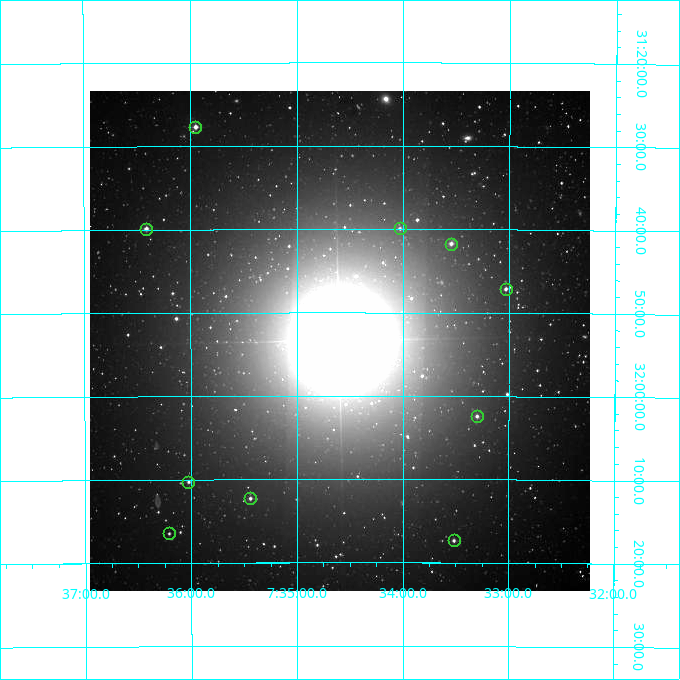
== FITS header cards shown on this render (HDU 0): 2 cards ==
NAXIS1  =                  500
NAXIS2  =                  500

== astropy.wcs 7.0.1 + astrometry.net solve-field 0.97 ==
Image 500 x 500 px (HDU 0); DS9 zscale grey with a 90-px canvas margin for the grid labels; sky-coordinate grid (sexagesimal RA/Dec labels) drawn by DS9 from the SOLVED WCS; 10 Tycho-2 reference stars matched to detected sources circled (green)
Header WCS: none
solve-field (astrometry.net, Tycho-2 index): SOLVED blind (the file carries no WCS)
Solved WCS: RA---TAN-SIP/DEC--TAN-SIP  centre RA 07:34:36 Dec +31:53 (113.65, +31.89 deg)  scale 7.2 arcsec/px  FOV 60.0' x 60.0'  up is -180 deg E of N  parity flipped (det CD > 0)
(file carries no celestial WCS; the grid is the blind solution)
Tycho-2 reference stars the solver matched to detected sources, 10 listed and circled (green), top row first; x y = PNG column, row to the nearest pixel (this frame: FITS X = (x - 90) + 1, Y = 500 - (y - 91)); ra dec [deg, ICRS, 3 dp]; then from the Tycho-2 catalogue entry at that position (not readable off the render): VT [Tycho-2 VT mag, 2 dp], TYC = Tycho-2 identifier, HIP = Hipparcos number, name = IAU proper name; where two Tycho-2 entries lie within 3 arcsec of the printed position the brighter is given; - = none
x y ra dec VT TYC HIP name
195 127 113.987 +31.461 8.59 2453-1342-1 - -
400 228 113.508 +31.665 10.21 2453-843-1 - -
146 229 114.103 +31.664 8.88 2453-200-1 - -
451 244 113.387 +31.695 9.19 2453-140-1 - -
506 289 113.258 +31.785 9.72 2453-950-1 - -
477 416 113.325 +32.040 9.64 2457-880-1 - -
188 482 114.006 +32.171 9.95 2457-828-1 - -
250 498 113.860 +32.205 9.60 2457-180-1 - -
169 533 114.052 +32.274 10.60 2457-339-1 - -
454 540 113.379 +32.289 9.70 2457-213-1 - -